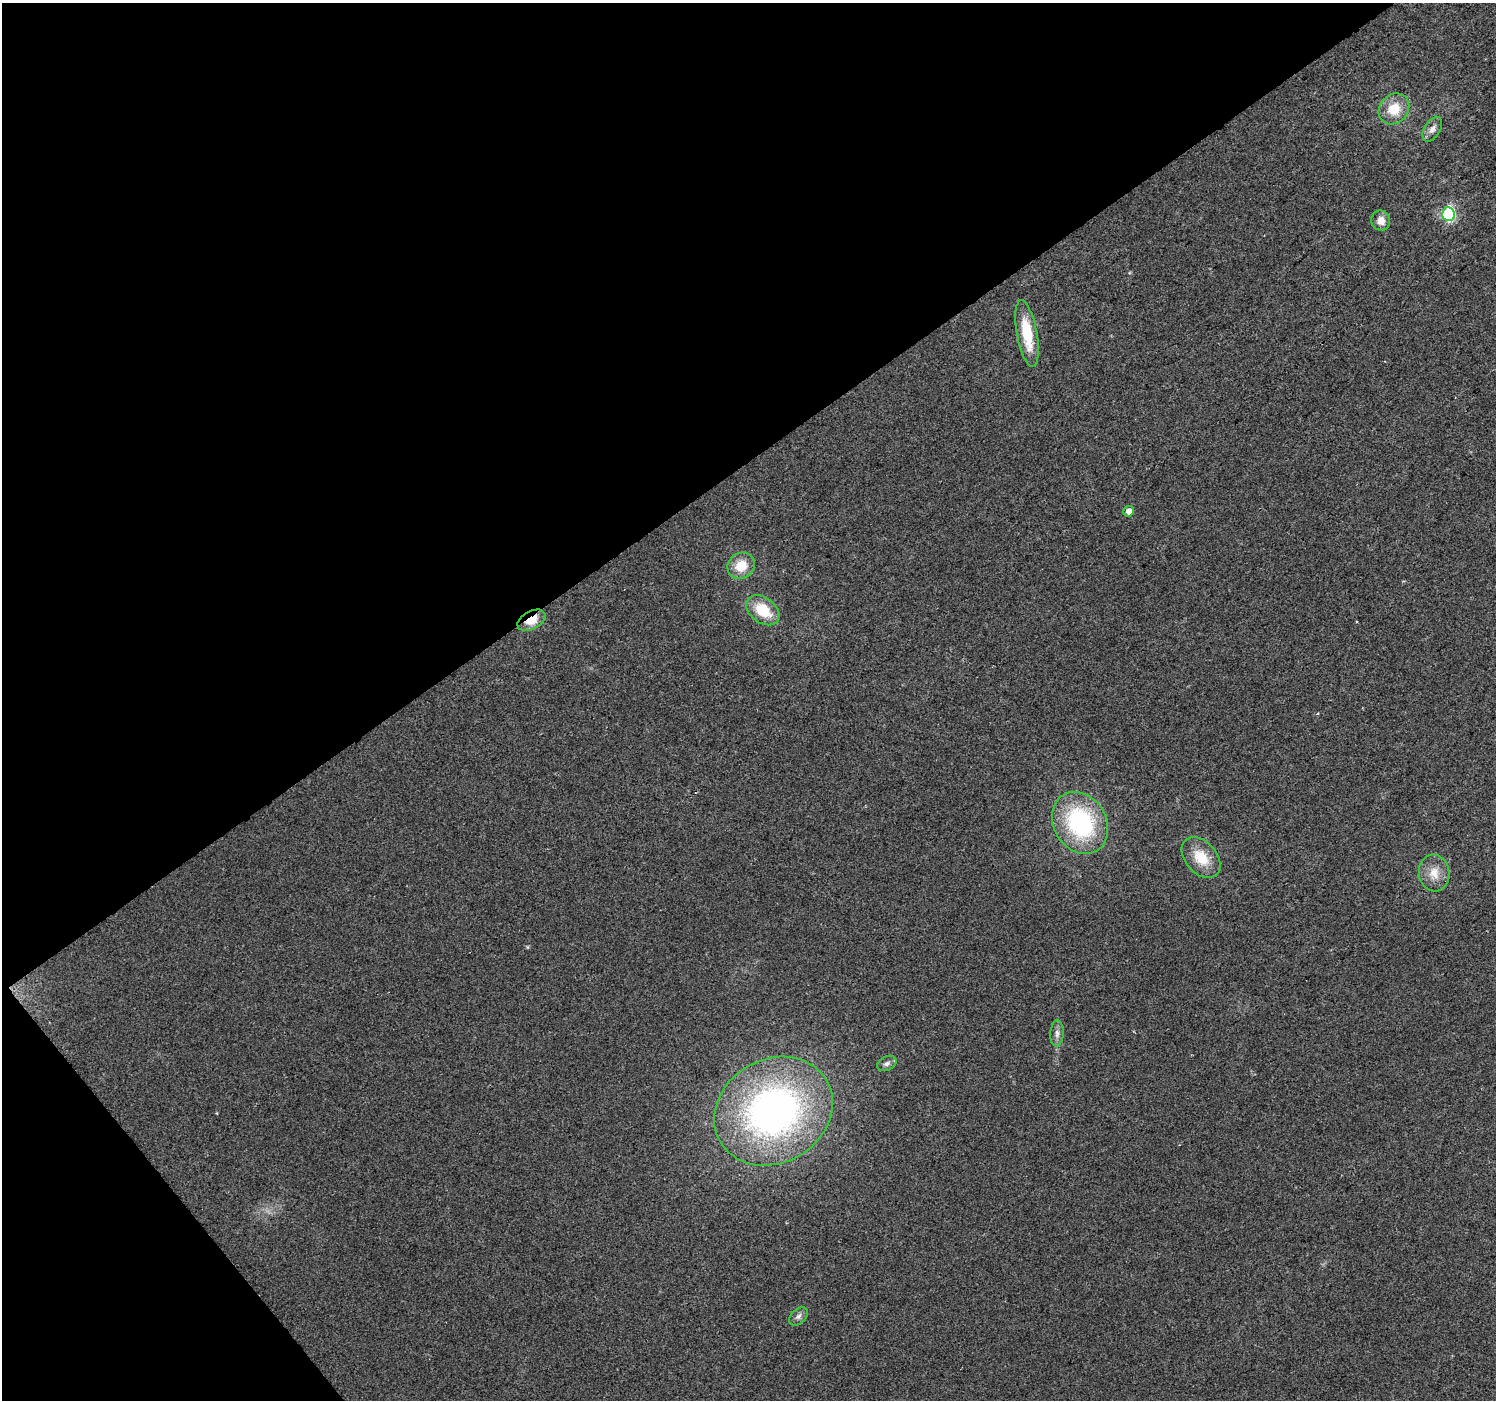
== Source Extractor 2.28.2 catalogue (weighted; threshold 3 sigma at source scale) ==
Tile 5 of 4 x 4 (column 1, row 2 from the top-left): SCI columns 1-1494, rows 2928-4325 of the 5978 x 5921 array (HDU 1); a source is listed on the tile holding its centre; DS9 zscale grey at full resolution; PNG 1498 x 1402 px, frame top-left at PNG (2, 3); each listed source drawn as its Kron ellipse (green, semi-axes under 4 px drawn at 4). Shown black and unused: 36% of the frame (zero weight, under 2 of 3 exposures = <1% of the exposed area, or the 3 px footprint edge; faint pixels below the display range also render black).
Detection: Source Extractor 2.28.2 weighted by HDU 2 'WHT'; one run over the whole footprint, this tile lists its part. Background 0.0727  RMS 0.0088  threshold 0.0398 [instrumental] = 3 sigma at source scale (4.5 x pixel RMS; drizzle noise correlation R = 1.50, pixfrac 1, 0.0396/0.0396 arcsec/px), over >= 5 px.
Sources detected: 17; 1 cosmic-ray / hot-pixel residue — neither listed nor drawn; the other 16 listed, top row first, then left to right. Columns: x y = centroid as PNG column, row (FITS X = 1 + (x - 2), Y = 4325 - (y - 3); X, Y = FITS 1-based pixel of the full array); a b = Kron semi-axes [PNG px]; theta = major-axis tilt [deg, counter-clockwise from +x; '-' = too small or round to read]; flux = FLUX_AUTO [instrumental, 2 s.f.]
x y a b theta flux
1394 109 16 14 47 20
1432 129 14 7 59 5.3
1448 214 7 6 - 120
1381 220 10 9 - 7.8
1027 334 34 10 -79 35
1129 511 5 5 - 6.5
741 566 14 12 37 18
763 610 18 12 -37 28
531 620 15 9 28 15
1080 823 32 26 -59 110
1201 858 23 15 -49 23
1434 873 18 15 -82 14
1057 1033 13 6 87 4.5
887 1064 10 7 25 3.3
773 1111 62 52 30 370
798 1316 11 7 42 3.6
Overlapping masked pixels (flux is a lower limit): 1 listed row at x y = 531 620